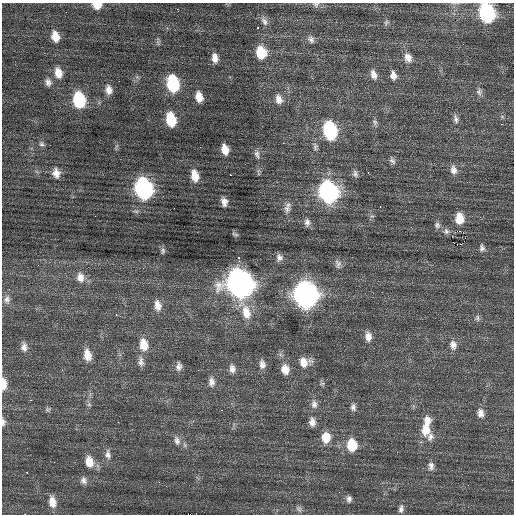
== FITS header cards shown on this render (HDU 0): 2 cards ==
NAXIS1  =                  512 / Axis length
NAXIS2  =                  512 / Axis length

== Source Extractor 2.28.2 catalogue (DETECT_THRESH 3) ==
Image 512 x 512 px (HDU 0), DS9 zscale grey, 1 PNG px = 1 image px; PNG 516 x 516 px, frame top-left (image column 1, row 512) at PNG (2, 3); no overlay
Background 0.492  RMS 0.83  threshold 2.48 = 3 sigma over >= 5 px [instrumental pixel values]
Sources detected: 113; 1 with non-positive FLUX_AUTO (blend fragments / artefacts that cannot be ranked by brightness) is not listed; the other 112 listed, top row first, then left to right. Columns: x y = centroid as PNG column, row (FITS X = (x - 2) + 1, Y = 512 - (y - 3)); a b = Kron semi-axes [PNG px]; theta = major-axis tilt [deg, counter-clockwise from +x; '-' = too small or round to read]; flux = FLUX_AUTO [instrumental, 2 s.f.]
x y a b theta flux
316 4 8 7 - 150
97 5 9 7 -6 740
177 10 4 3 - 180
487 13 13 9 -75 8900
264 21 14 7 -60 280
386 22 8 5 50 120
257 27 3 2 - 190
55 36 12 8 -75 730
311 39 10 8 -63 210
158 41 12 4 -86 130
261 53 13 10 -81 1400
215 58 12 7 -79 450
408 58 13 10 -67 430
58 73 13 9 -76 650
373 75 12 8 -72 370
393 75 10 7 -81 330
137 77 7 4 -34 100
48 82 11 8 -75 280
173 84 13 9 -78 4100
109 90 11 8 -80 440
479 92 10 8 84 200
199 97 12 8 -76 660
279 99 12 9 -73 410
79 100 13 9 -79 3500
456 119 12 6 -74 230
171 120 13 8 -78 1900
375 122 9 7 -78 170
501 124 3 2 - 210
330 131 13 9 -77 5700
42 144 9 7 -53 180
315 147 12 7 -87 200
225 149 12 8 -74 640
257 154 13 7 -74 260
392 160 10 6 -59 180
453 170 12 8 -79 360
258 171 8 4 72 130
56 173 14 10 -79 520
368 173 3 2 - 160
355 174 10 7 -77 200
230 175 2 2 - 320
195 176 14 8 -78 800
144 189 14 10 -77 12000
328 192 14 11 -75 15000
224 202 9 7 -78 340
380 207 3 2 - 200
287 209 11 8 -78 300
136 211 11 6 4 190
459 218 9 7 -85 870
307 222 9 7 -81 240
437 225 9 8 - 190
460 231 2 2 - 1200
235 234 7 3 -18 86
461 244 3 2 - 81
482 248 9 6 -85 180
163 251 9 6 88 140
279 257 9 8 - 240
239 258 3 2 - 91
338 264 13 8 -84 240
38 265 2 2 - 32
80 277 13 11 -78 500
240 283 15 13 -66 50000
305 295 14 12 -78 33000
7 299 12 9 82 310
157 305 13 8 -77 440
239 305 7 4 19 280
246 312 20 10 -74 1000
116 315 3 2 - 190
477 318 8 6 -73 150
368 336 12 8 -82 400
144 345 15 9 -79 860
453 345 12 9 -81 370
24 347 12 8 -86 350
87 355 14 9 -78 660
299 359 2 2 - 51
141 362 14 8 -88 300
303 363 15 12 9 660
262 364 11 8 -81 330
179 366 11 7 88 260
232 369 11 8 -79 290
285 369 11 9 -75 590
198 370 2 2 - 120
211 382 12 8 -86 320
322 383 7 4 1 88
3 384 13 6 -90 720
30 400 2 2 - 540
89 404 6 6 - 120
314 404 11 8 -86 290
353 407 10 7 -81 210
48 409 7 6 - 120
221 410 3 2 - 62
480 413 11 8 -83 370
193 421 4 4 - 47
427 421 13 10 81 560
3 422 10 5 -89 180
118 422 3 2 - 55
312 422 11 8 -87 350
426 430 18 12 86 990
326 437 12 10 -89 890
430 437 13 9 84 340
177 441 13 8 -75 320
352 445 12 9 -84 1600
108 454 13 8 -83 320
54 462 2 2 - 44
89 462 14 10 -77 760
431 466 11 8 -79 270
27 472 3 3 - 100
84 480 10 9 - 270
512 480 2 2 - 130
349 499 8 6 83 190
52 502 14 8 -80 640
299 509 10 7 -51 180
401 509 10 6 82 210
At the frame edge (FLAGS 8, measured only in part): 6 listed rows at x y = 316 4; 97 5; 487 13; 3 384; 3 422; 512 480
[1 non-positive-flux detection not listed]